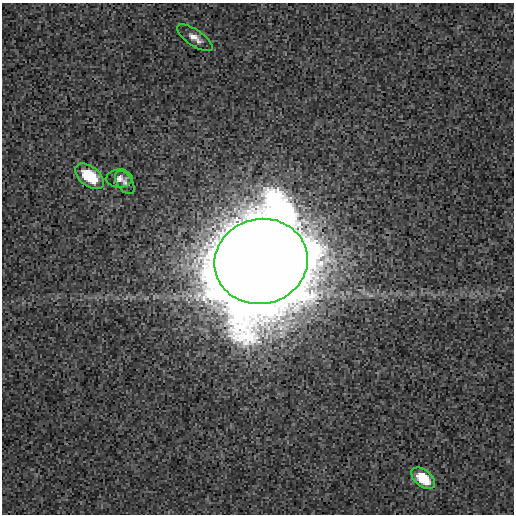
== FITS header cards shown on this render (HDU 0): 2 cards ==
NAXIS1  =                  512
NAXIS2  =                  512

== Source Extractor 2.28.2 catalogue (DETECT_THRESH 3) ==
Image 512 x 512 px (HDU 0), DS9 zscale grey, 1 PNG px = 1 image px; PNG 516 x 516 px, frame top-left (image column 1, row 512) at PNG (2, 3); each listed source drawn as its Kron ellipse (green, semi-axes under 4 px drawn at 4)
Background 4.34e-04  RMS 0.0026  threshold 0.00772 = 3 sigma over >= 5 px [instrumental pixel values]
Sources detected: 6; all 6 listed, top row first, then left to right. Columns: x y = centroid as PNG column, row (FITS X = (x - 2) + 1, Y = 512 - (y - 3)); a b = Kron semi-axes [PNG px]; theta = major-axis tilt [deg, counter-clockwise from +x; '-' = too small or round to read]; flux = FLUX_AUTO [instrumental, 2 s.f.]
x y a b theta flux
195 38 20 8 -34 1.7
90 176 17 9 -37 8.5
119 178 13 9 1 1.1
125 182 13 7 -55 0.79
261 261 47 42 13 7900
423 478 14 8 -39 6.2